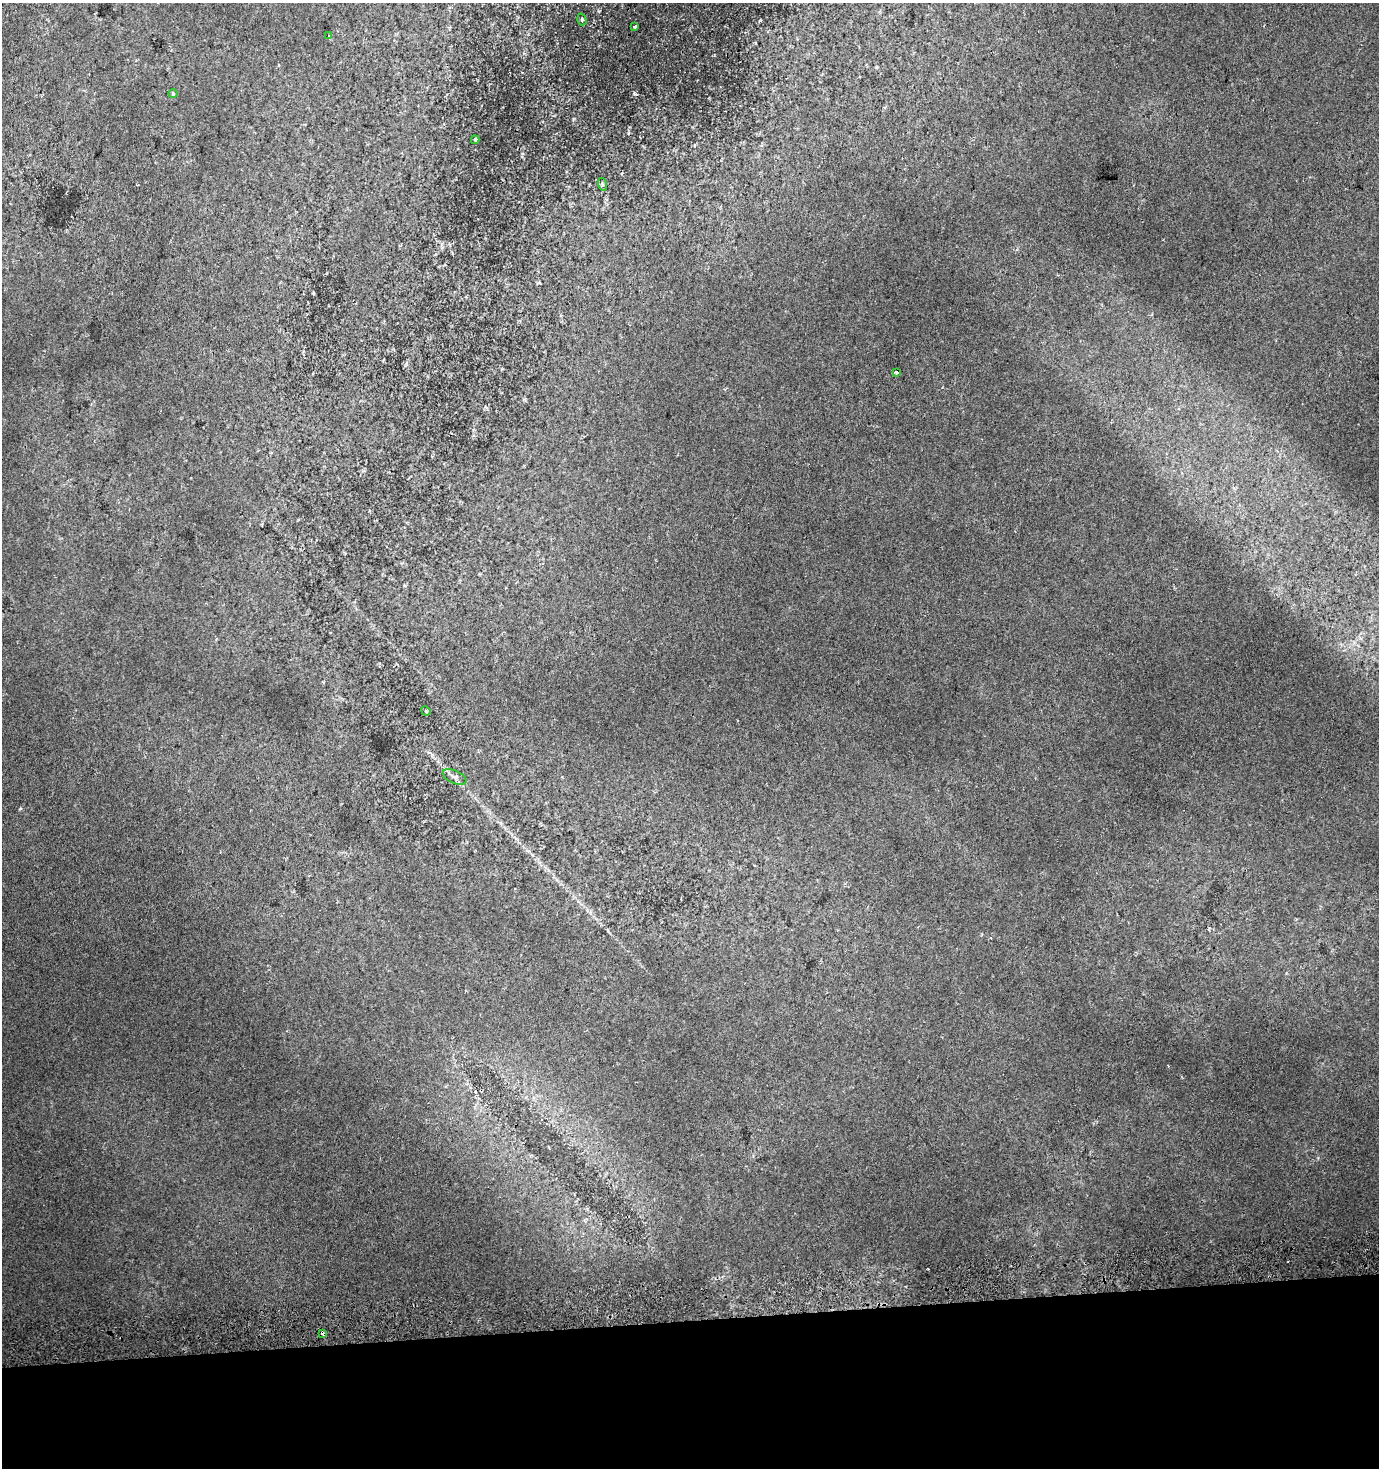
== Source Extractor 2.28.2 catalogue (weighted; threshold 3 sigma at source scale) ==
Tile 8 of 3 x 3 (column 2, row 3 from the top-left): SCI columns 1378-2754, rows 41-1506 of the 4131 x 4478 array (HDU 1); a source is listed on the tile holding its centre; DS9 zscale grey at full resolution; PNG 1381 x 1470 px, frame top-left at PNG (2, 3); each listed source drawn as its Kron ellipse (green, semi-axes under 4 px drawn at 4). Shown black and unused: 10% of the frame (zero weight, under 2 of 3 exposures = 2% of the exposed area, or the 3 px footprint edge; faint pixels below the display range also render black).
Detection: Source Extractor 2.28.2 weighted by HDU 2 'WHT'; one run over the whole footprint, this tile lists its part. Background 0.0216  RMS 0.0095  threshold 0.0427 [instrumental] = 3 sigma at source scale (4.5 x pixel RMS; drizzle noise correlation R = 1.50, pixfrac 1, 0.0396/0.0396 arcsec/px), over >= 5 px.
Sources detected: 11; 1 cosmic-ray / hot-pixel residue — neither listed nor drawn; the other 10 listed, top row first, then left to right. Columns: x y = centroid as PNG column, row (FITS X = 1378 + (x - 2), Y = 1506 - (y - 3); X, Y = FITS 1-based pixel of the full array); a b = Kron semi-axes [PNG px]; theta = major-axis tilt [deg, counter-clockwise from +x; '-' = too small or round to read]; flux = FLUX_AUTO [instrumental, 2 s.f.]
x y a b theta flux
582 19 6 4 -73 1.8
635 27 4 3 - 1.5
329 36 3 3 - 0.77
173 94 4 4 - 1
475 140 4 3 - 1.6
602 184 6 4 -72 1.3
897 373 3 3 - 2.9
426 711 5 4 - 1
455 777 12 6 -25 3.5
322 1333 4 3 - 7
Overlapping masked pixels (flux is a lower limit): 1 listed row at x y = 322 1333